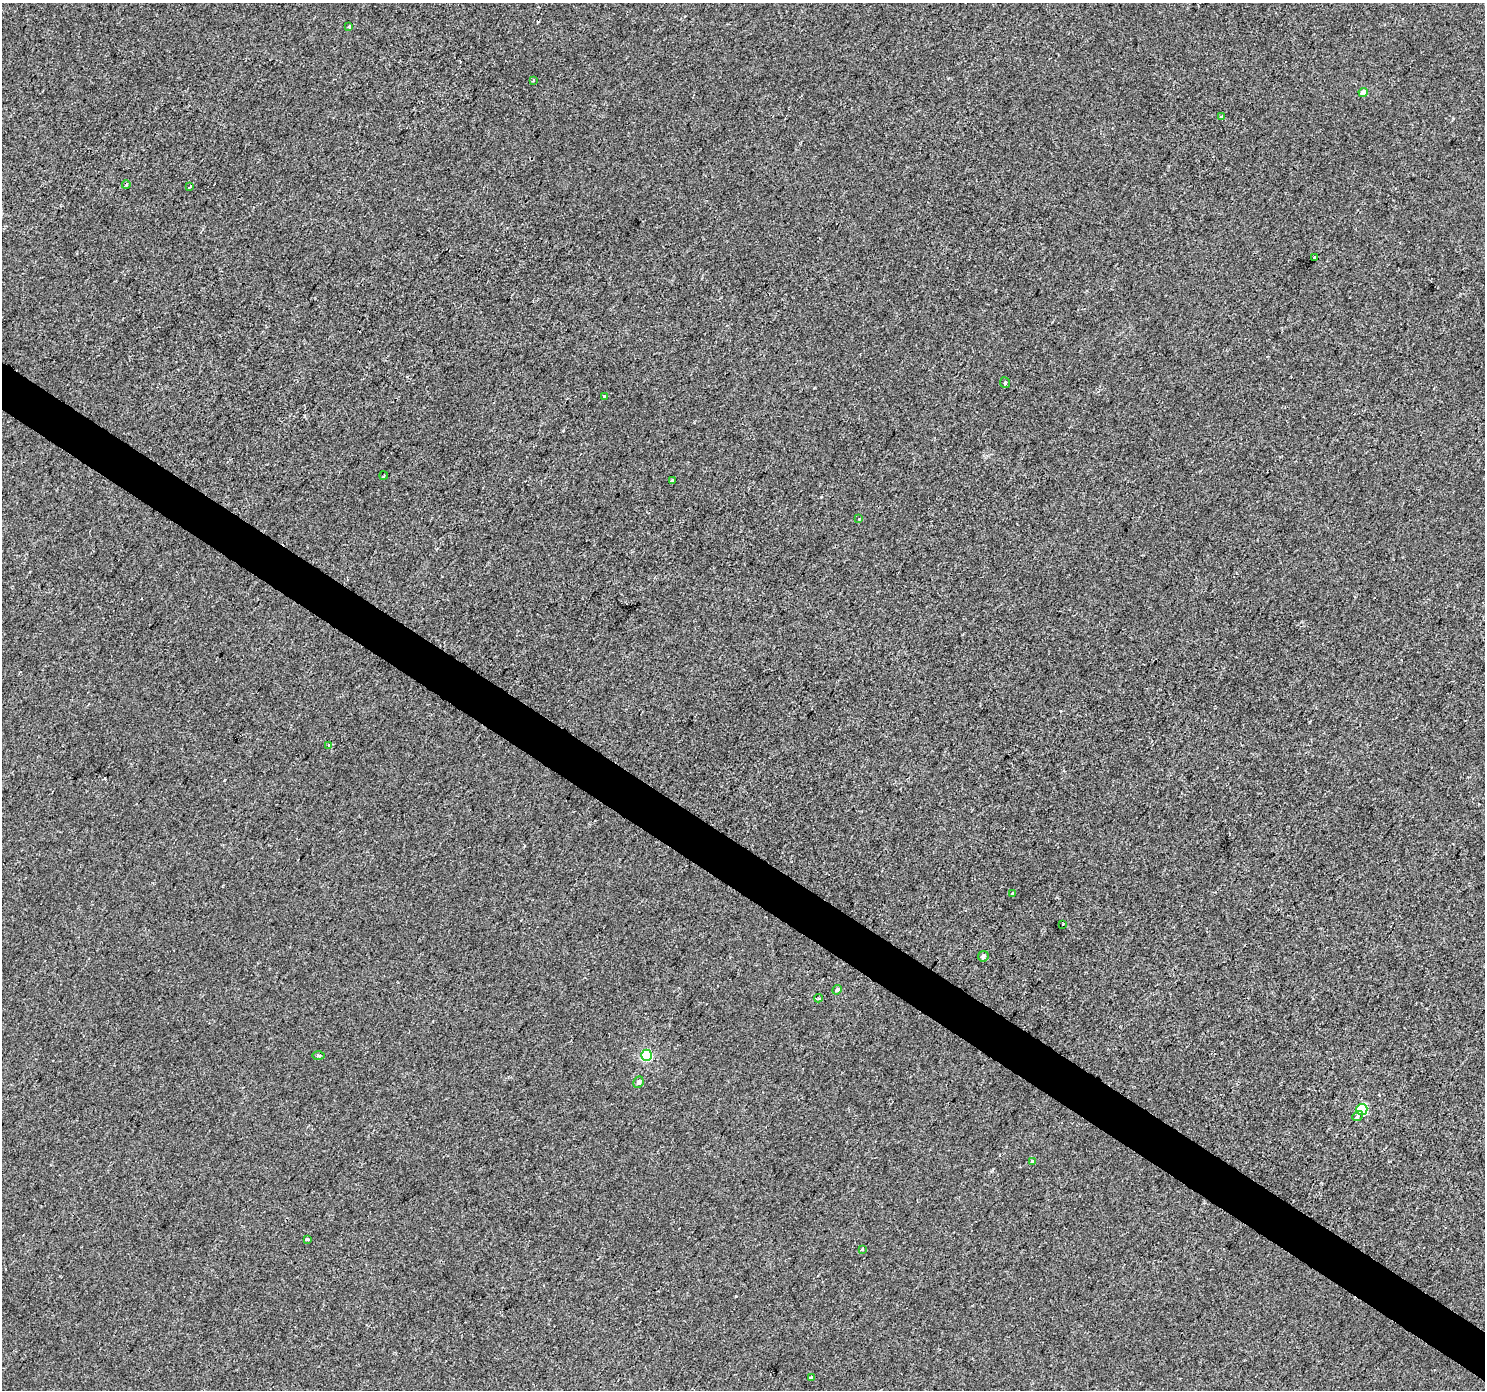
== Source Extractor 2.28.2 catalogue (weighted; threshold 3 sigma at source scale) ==
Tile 6 of 4 x 4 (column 2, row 2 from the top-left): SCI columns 1483-2965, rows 2963-4350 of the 5936 x 5989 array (HDU 1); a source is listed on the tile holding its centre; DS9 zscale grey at full resolution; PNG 1487 x 1392 px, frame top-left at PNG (2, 3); each listed source drawn as its Kron ellipse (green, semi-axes under 4 px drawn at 4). Shown black and unused: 3% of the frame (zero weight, under 2 of 3 exposures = <1% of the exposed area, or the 3 px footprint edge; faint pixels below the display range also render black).
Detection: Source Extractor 2.28.2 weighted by HDU 2 'WHT'; one run over the whole footprint, this tile lists its part. Background 4.00e-04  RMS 0.0042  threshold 0.019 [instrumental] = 3 sigma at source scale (4.5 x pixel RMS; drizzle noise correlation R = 1.50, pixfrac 1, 0.0396/0.0396 arcsec/px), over >= 5 px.
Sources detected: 29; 2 cosmic-ray / hot-pixel residue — neither listed nor drawn; the other 27 listed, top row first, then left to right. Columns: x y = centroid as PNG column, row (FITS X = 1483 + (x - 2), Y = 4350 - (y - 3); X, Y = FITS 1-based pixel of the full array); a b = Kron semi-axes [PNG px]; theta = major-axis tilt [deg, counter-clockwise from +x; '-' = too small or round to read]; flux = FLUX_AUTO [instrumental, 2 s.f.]
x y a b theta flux
349 27 3 3 - 2.2
533 81 3 2 - 0.38
1363 92 4 4 - 2.9
1222 117 4 3 - 2.1
126 185 4 3 - 0.37
189 187 3 2 - 0.49
1315 257 3 3 - 3.5
1005 383 5 5 - 0.66
604 396 4 3 - 2.6
384 475 4 2 - 0.4
672 481 3 3 - 2.5
859 519 3 3 - 0.38
329 745 3 3 - 1.9
1012 893 3 3 - 2.5
1063 925 3 2 - 0.64
983 956 5 5 - 1.4
837 990 5 4 - 0.95
818 998 4 3 - 0.59
647 1055 5 5 - 31
318 1056 6 3 -1 0.56
638 1082 6 5 - 1.2
1362 1109 5 5 - 27
1358 1116 6 4 39 1.2
1033 1161 3 3 - 2.7
307 1239 3 3 - 1.1
862 1249 3 3 - 0.74
811 1377 4 3 - 3